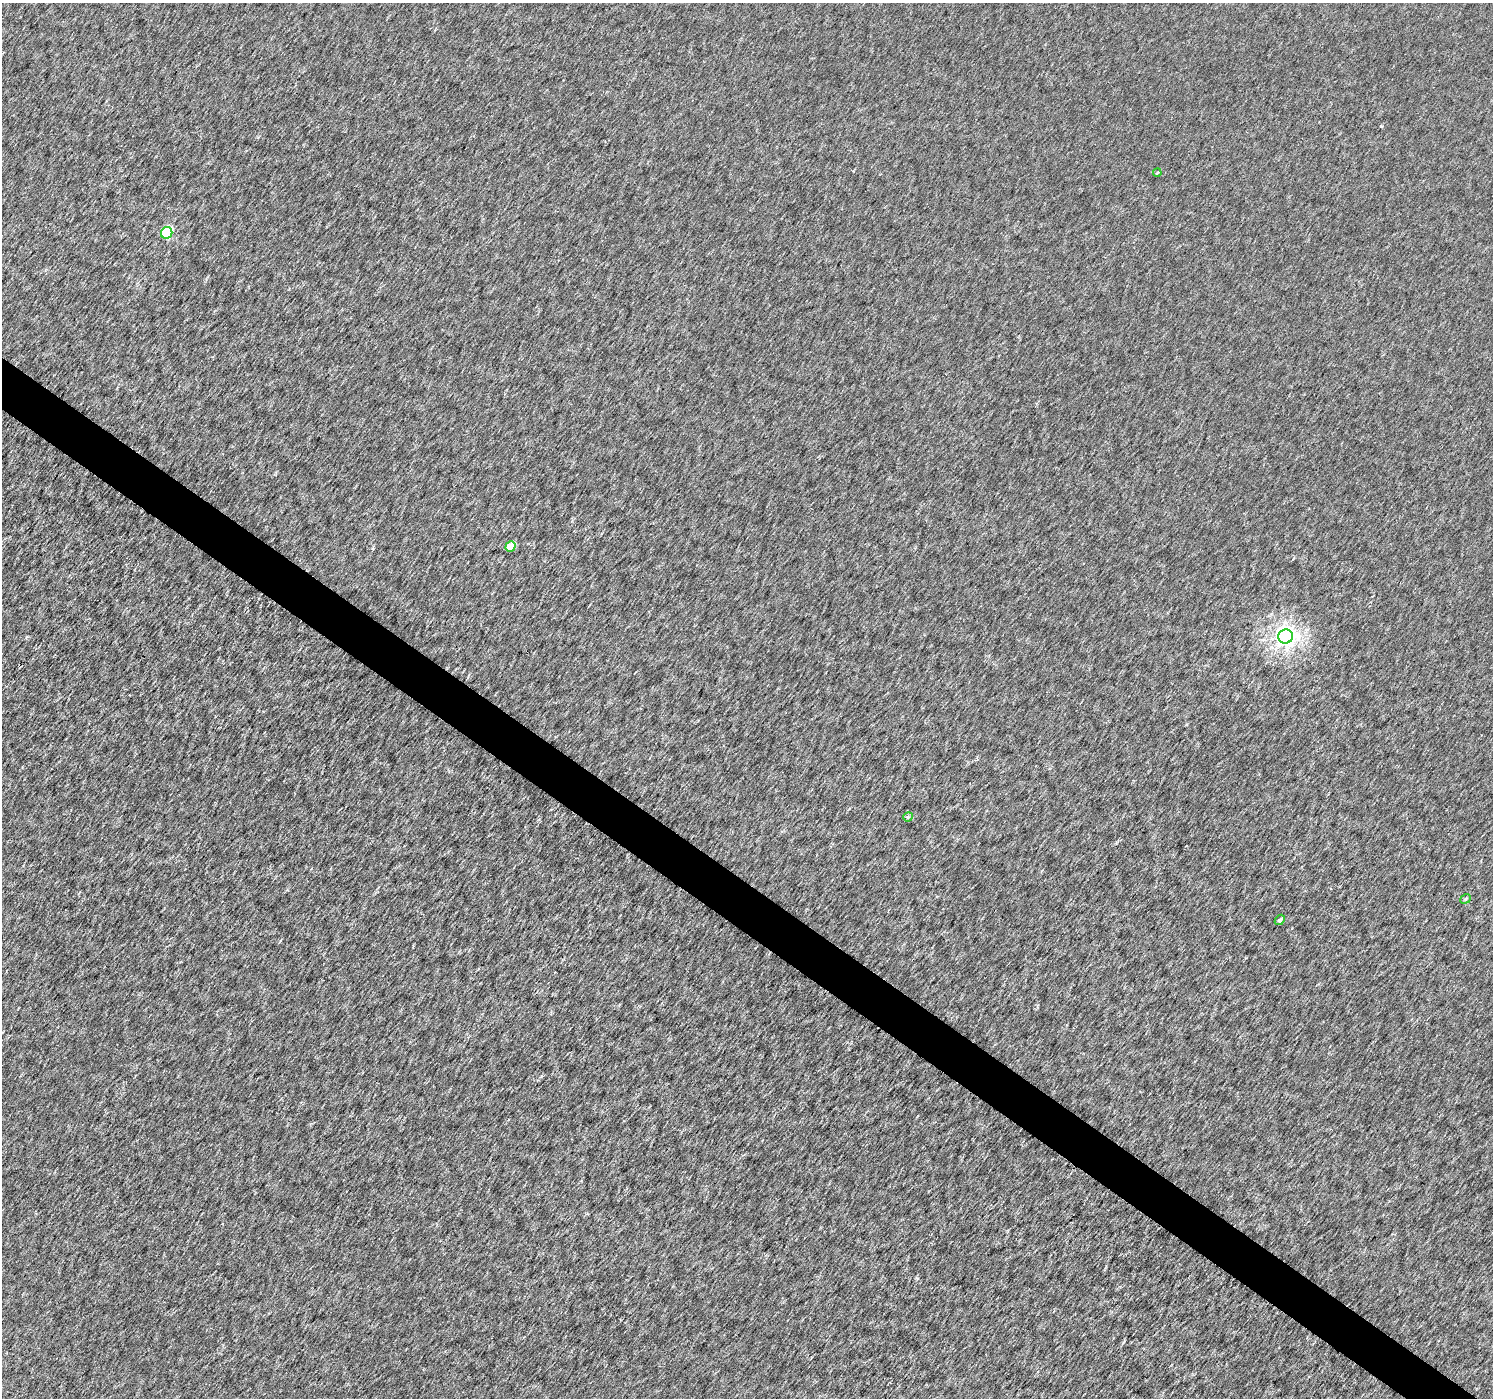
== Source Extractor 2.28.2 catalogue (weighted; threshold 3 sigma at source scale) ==
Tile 6 of 4 x 4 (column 2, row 2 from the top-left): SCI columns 1498-2988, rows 3039-4434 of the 5969 x 6009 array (HDU 1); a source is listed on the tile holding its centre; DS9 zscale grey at full resolution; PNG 1495 x 1400 px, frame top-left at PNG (2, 3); each listed source drawn as its Kron ellipse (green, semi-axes under 4 px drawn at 4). Shown black and unused: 4% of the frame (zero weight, under 3 of 6 exposures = <1% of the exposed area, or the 3 px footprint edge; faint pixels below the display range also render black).
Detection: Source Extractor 2.28.2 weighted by HDU 2 'WHT'; one run over the whole footprint, this tile lists its part. Background 2.44e-04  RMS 0.0019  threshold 0.00763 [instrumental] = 3 sigma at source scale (4.09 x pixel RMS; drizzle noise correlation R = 1.36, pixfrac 0.8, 0.0396/0.0396 arcsec/px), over >= 5 px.
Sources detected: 8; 1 cosmic-ray / hot-pixel residue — neither listed nor drawn; the other 7 listed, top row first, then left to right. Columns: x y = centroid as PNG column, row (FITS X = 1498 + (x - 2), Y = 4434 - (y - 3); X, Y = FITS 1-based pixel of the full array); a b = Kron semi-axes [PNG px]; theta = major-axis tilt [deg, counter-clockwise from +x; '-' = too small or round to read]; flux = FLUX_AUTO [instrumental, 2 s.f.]
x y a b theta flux
1157 173 4 3 - 0.15
167 233 6 5 - 14
510 546 5 4 - 3.4
1286 636 7 7 - 79
908 817 5 4 - 0.22
1466 899 6 4 38 0.24
1280 920 6 4 43 0.35